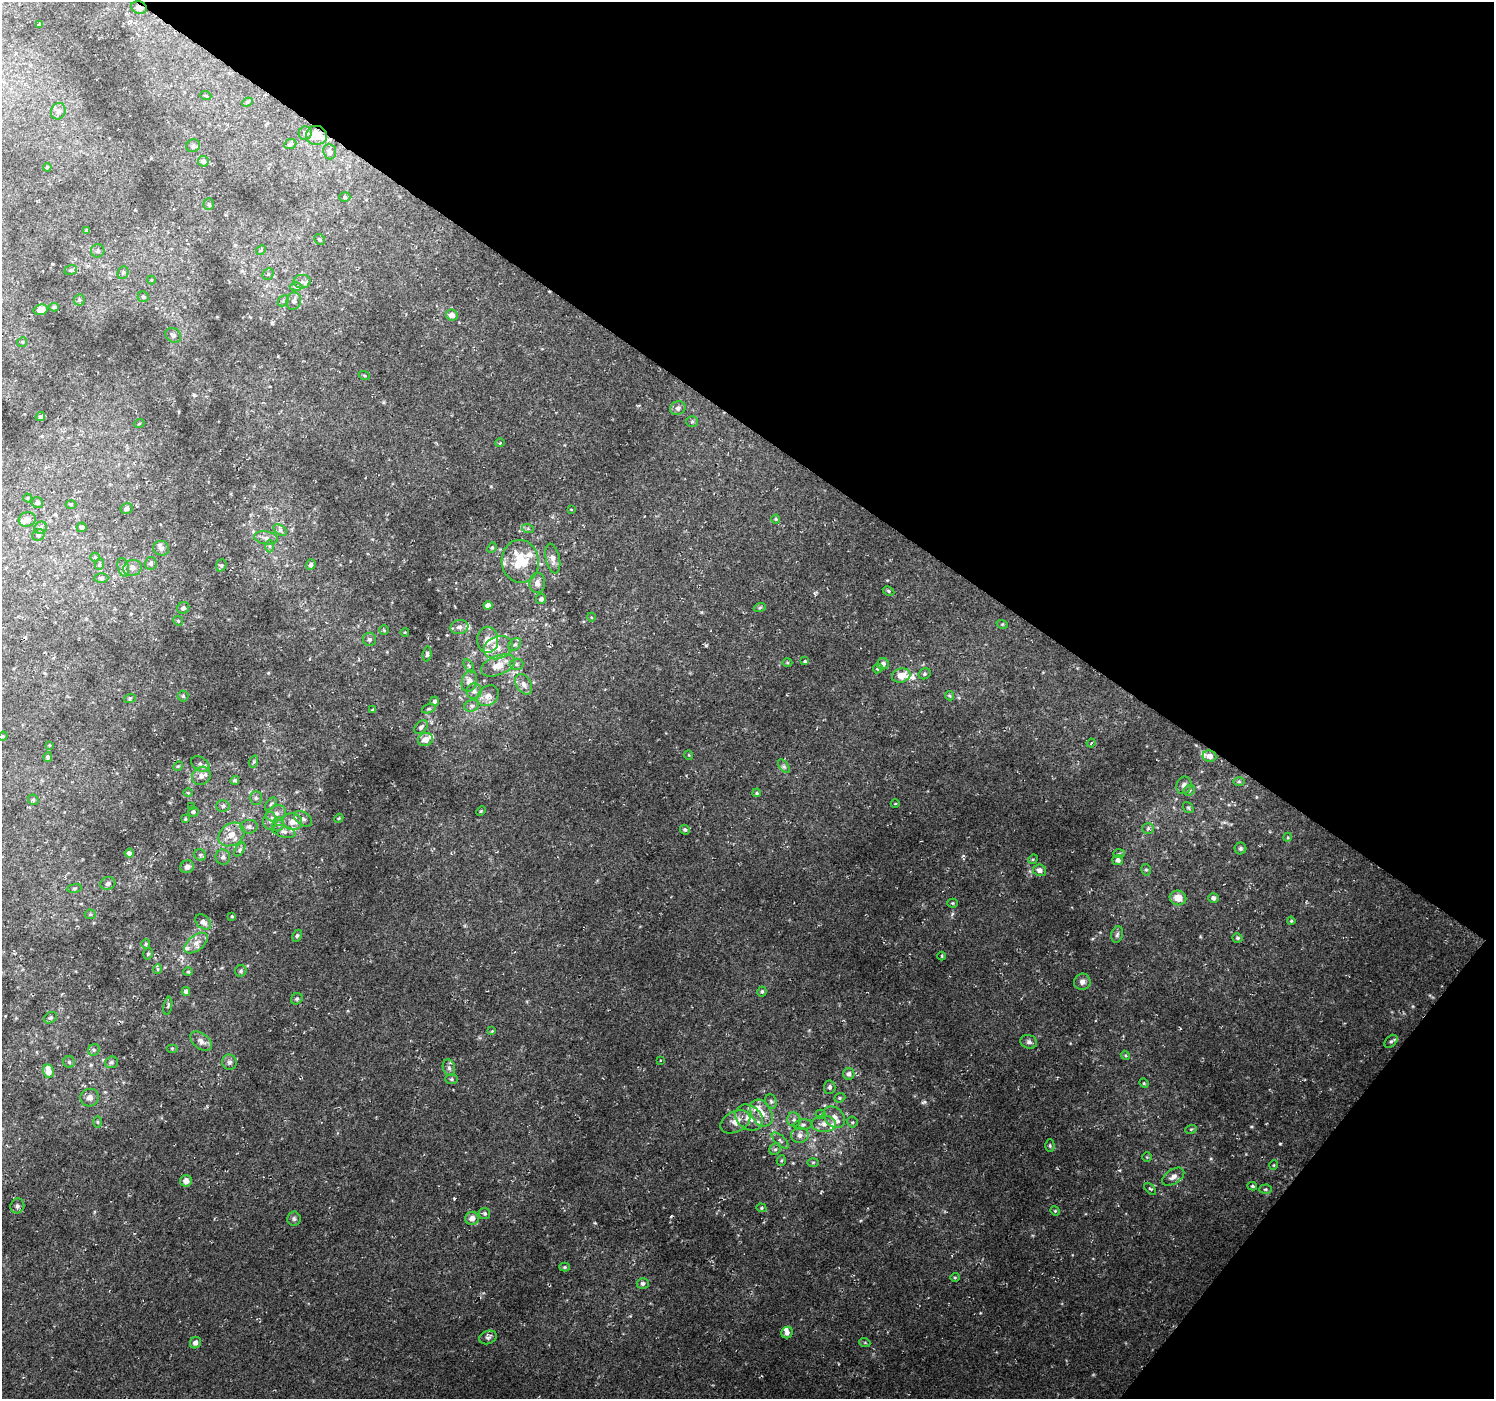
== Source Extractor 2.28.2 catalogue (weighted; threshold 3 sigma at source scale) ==
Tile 8 of 4 x 4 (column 4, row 2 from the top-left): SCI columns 4477-5968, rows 2973-4369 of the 5971 x 6010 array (HDU 1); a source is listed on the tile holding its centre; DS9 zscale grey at full resolution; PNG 1496 x 1401 px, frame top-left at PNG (2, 2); each listed source drawn as its Kron ellipse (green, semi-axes under 4 px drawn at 4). Shown black and unused: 35% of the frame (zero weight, under 2 of 3 exposures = <1% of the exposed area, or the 3 px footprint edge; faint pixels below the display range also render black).
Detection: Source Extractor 2.28.2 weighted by HDU 2 'WHT'; one run over the whole footprint, this tile lists its part. Background 0.021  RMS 0.0065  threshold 0.0291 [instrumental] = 3 sigma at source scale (4.5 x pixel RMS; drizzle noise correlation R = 1.50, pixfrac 1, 0.0396/0.0396 arcsec/px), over >= 5 px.
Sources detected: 257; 21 inside a brighter listed object's ellipse — not listed separately; the other 236 listed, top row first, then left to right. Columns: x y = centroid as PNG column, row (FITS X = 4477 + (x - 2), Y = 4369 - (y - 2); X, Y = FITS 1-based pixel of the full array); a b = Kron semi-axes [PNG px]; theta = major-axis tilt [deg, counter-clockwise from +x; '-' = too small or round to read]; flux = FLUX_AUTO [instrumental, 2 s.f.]
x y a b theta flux
139 7 8 6 -20 2.2
40 24 4 3 - 0.77
206 96 5 3 - 0.64
247 102 5 4 - 0.87
58 111 8 7 - 2.7
305 133 6 6 - 2.3
316 135 10 9 - 8.2
290 144 6 4 22 1.2
193 146 7 6 - 1.7
330 152 8 6 -84 2
203 161 5 5 - 2.8
47 167 4 3 - 0.66
345 197 5 5 - 1.2
209 204 6 5 - 1
87 230 4 3 - 1
320 239 6 5 - 0.93
261 250 5 4 - 0.74
98 251 7 6 - 1.8
71 270 6 5 - 1.1
123 273 6 5 - 1.3
268 274 6 5 - 1.2
151 280 4 4 - 0.56
302 282 8 7 - 2.3
296 287 6 4 -1 1.1
143 297 5 5 - 1.2
79 300 5 5 - 1.1
283 301 6 4 46 1.1
294 301 9 7 75 2.5
54 307 5 3 - 1.1
41 310 7 5 14 6.2
452 315 6 5 - 3.7
173 335 8 7 - 1.8
22 342 5 4 - 1
364 375 5 3 - 0.55
678 408 8 6 26 1.9
40 417 5 4 - 0.84
692 421 6 5 - 0.95
139 424 5 3 - 0.56
500 443 4 3 - 0.58
28 498 4 4 - 0.66
37 503 6 5 - 1.4
71 504 5 3 - 0.66
127 508 6 5 - 2.2
571 509 3 2 - 0.49
27 519 8 7 - 3.6
776 519 4 4 - 0.64
82 527 5 5 - 1.3
41 528 6 6 - 1.8
528 529 6 4 -19 1
280 530 7 4 -34 1.5
38 535 6 5 - 1.3
266 538 12 6 -8 2.9
270 546 6 4 -89 1.1
161 548 8 7 - 2.4
492 548 5 4 - 0.93
95 557 5 4 - 0.7
553 558 15 7 -77 3.9
520 561 21 18 -83 24
151 563 6 5 - 1.9
100 564 6 3 69 0.8
221 565 6 5 - 1.1
311 565 5 4 - 1.8
123 567 9 5 -76 1.9
132 568 9 8 - 3.3
101 578 7 5 1 1.3
537 583 10 8 85 3.4
889 591 6 4 -28 0.99
541 599 5 5 - 1.9
488 605 4 4 - 3.3
760 607 6 4 20 0.91
183 608 6 5 - 2
591 617 4 3 - 0.48
178 621 5 4 - 0.83
1002 624 6 3 -17 0.64
459 627 9 7 9 2.6
384 630 4 4 - 0.72
405 632 4 3 - 0.48
369 639 6 6 - 1.8
488 640 13 10 -88 6.8
515 645 7 5 47 1.4
498 648 15 11 20 7.2
427 654 7 4 83 1.1
805 661 3 3 - 4.4
787 662 5 3 - 0.71
516 664 7 5 2 1.7
883 664 6 5 - 2.3
498 665 18 9 21 8.5
469 666 7 4 -59 1.1
878 668 5 4 - 1.1
924 674 6 5 - 1.1
901 675 9 7 17 6.4
469 681 11 7 75 4.5
524 684 11 7 -59 3.6
474 691 8 7 - 2.8
183 696 5 5 - 0.95
488 696 12 9 40 5.2
949 696 5 4 - 0.88
130 698 6 4 19 0.75
435 701 4 4 - 1.5
472 706 7 5 20 1.7
429 709 7 4 19 0.98
373 710 3 3 - 0.73
421 727 8 5 45 1.8
3 736 5 4 - 0.61
426 739 8 6 25 5
1091 743 4 3 - 0.69
49 745 3 2 - 0.42
689 755 5 3 - 0.48
1209 756 7 5 -10 3.9
48 757 5 4 - 0.98
253 762 6 4 71 0.79
200 764 10 6 -31 2.1
178 766 5 4 - 0.73
784 766 8 4 -53 1.3
201 776 10 8 44 3.9
235 780 5 4 - 1.2
1239 781 6 4 0 0.93
1184 785 9 7 69 2.4
1189 790 6 5 - 1.1
188 793 4 3 - 0.55
757 793 4 3 - 0.83
256 798 7 6 - 1.6
33 800 5 5 - 0.9
271 804 7 4 53 1.2
895 804 4 3 - 0.53
223 806 6 6 - 1.7
192 807 3 3 - 0.57
1188 807 6 5 - 0.99
481 811 5 3 - 0.88
193 812 5 5 - 1.3
276 813 10 7 23 3.6
339 818 5 3 - 0.63
185 819 4 3 - 0.6
303 819 10 6 -35 2.4
270 821 9 6 85 2.4
292 822 10 8 -13 5.6
278 824 7 5 68 1.7
249 827 8 7 - 2.2
1148 828 6 5 - 1.4
685 830 5 4 - 1.1
284 831 12 5 -14 2.7
231 834 14 10 34 7.3
1288 837 5 3 - 0.63
1240 848 6 6 - 1.2
240 849 8 4 58 1.2
129 853 4 4 - 2
1119 854 6 4 2 0.97
200 855 6 5 - 1.3
223 857 7 7 - 2.4
1033 859 5 4 - 0.66
1118 860 5 5 - 2.3
187 867 7 6 - 2.5
1039 870 6 6 - 2.8
1146 870 6 4 -74 1.1
108 884 7 6 - 2.1
74 888 7 4 8 1
1178 898 8 7 - 7.3
1213 898 5 5 - 1.8
952 903 5 4 - 0.78
90 914 5 5 - 0.88
232 916 4 3 - 0.64
1291 921 4 3 - 0.65
203 922 9 6 -44 3.2
1117 935 8 5 72 1.6
297 936 6 4 63 1.1
1237 938 5 4 - 1.2
196 943 13 7 38 4.7
146 944 5 4 - 0.78
148 954 6 4 73 1.1
942 956 4 3 - 0.53
157 969 5 3 - 0.64
241 971 6 5 - 1.2
188 972 4 4 - 0.73
1082 982 8 8 - 2.8
186 991 4 4 - 1.8
762 992 5 4 - 1
297 999 6 5 - 1.2
168 1006 9 2 80 0.83
50 1018 7 5 30 1.3
492 1031 4 4 - 0.68
201 1041 12 7 -39 3.8
1391 1041 7 5 45 1.2
1029 1042 8 6 -17 1.8
172 1048 6 4 0 0.69
94 1050 6 5 - 1.3
1125 1055 5 3 - 0.67
660 1060 3 2 - 0.47
69 1062 6 5 - 1.2
111 1062 6 6 - 1.4
229 1062 8 7 - 2
449 1068 8 6 -73 1.9
48 1071 7 5 -78 6.2
849 1074 6 5 - 2.2
451 1079 6 5 - 1
1144 1083 5 4 - 0.72
830 1087 7 6 - 1.5
90 1098 9 8 - 3.2
840 1098 6 4 21 0.98
771 1101 7 5 -69 1.5
761 1113 14 10 -60 7.8
821 1114 5 4 - 0.9
834 1117 12 9 -46 5.6
749 1118 15 12 -38 7.4
794 1120 7 6 - 1.8
98 1122 6 4 -88 0.93
735 1122 16 10 27 5.7
852 1122 5 5 - 1
824 1124 12 8 0 4.5
803 1125 9 5 6 1.9
1191 1129 6 3 19 0.84
800 1135 9 7 11 3.8
780 1141 10 5 -43 1.9
1050 1146 6 4 -89 0.98
775 1149 6 5 - 1.4
1147 1157 5 5 - 0.83
781 1160 5 4 - 0.85
813 1162 6 4 1 0.81
1274 1165 5 3 - 0.54
1173 1177 12 7 33 3.6
186 1181 6 6 - 3.9
1252 1186 5 3 - 0.91
1150 1189 7 2 -44 0.76
1265 1189 6 4 2 0.98
17 1206 7 7 - 1.7
761 1208 5 4 - 0.86
1055 1211 5 4 - 0.78
485 1213 5 5 - 1.3
472 1218 7 6 - 3.8
294 1219 7 6 - 1.6
565 1267 5 4 - 0.81
955 1277 4 4 - 0.7
643 1283 6 5 - 1.6
787 1333 6 5 - 2.3
488 1337 9 6 21 2.1
195 1343 6 5 - 2.8
865 1343 5 3 - 0.66
Overlapping masked pixels (flux is a lower limit): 2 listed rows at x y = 139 7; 316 135
Unlisted compact peaks at least as high as the median listed source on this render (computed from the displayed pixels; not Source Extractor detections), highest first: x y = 924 1102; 1280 1144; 454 1199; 706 645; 595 1223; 1119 1170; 1252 1127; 1200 936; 491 486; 963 856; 429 579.